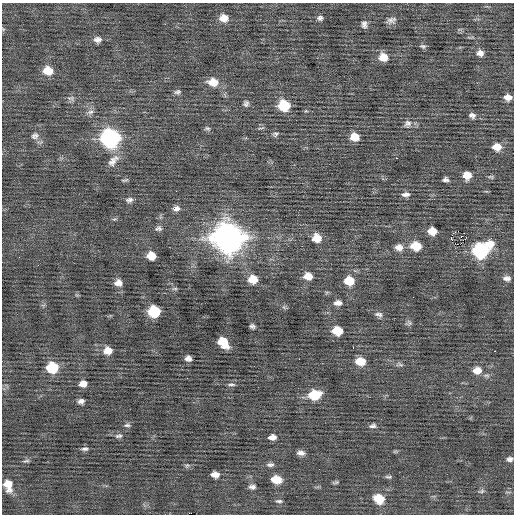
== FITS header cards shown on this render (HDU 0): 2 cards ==
NAXIS1  =                  512 / Axis length
NAXIS2  =                  512 / Axis length

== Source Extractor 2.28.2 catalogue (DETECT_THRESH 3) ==
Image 512 x 512 px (HDU 0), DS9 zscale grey, 1 PNG px = 1 image px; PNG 516 x 516 px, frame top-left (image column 1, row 512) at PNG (2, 3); no overlay
Background 0.0484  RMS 0.78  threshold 2.33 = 3 sigma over >= 5 px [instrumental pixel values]
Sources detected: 97; all 97 listed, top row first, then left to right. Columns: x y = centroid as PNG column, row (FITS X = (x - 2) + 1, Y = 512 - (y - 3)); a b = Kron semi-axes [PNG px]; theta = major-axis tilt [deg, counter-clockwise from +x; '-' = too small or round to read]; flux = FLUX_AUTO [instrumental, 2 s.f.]
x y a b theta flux
224 18 10 8 -9 540
320 18 7 7 - 150
391 20 14 8 16 250
364 24 9 6 -89 200
97 40 9 8 - 260
423 46 9 6 -14 120
480 53 8 7 - 280
383 57 10 9 - 670
48 71 10 9 - 770
213 82 13 10 -9 750
177 92 9 6 11 140
508 97 8 6 -3 320
71 98 12 6 -10 190
246 103 8 8 - 170
284 106 9 8 - 2200
306 111 6 3 -16 55
90 112 10 6 21 200
472 115 8 7 - 190
407 124 12 10 61 290
207 128 8 5 -8 110
261 128 10 2 13 66
275 134 9 6 31 130
35 136 11 9 25 270
354 137 9 8 - 700
110 138 10 10 - 15000
497 147 9 7 -1 630
396 158 2 2 - 200
113 161 20 10 48 510
467 175 8 7 - 600
491 177 8 5 -17 88
125 180 10 3 13 85
445 180 7 5 -4 150
176 191 2 2 - 78
406 194 10 6 3 230
129 200 10 7 8 190
176 208 9 7 17 240
114 219 8 4 14 81
158 228 10 7 17 170
432 231 8 6 -4 670
458 231 2 2 - 150
228 238 13 12 - 70000
317 238 9 9 - 720
451 238 4 3 - 1200
489 244 11 8 6 710
416 246 10 8 -7 1200
399 247 10 9 - 360
480 250 10 8 -8 7700
151 256 8 7 - 690
38 265 3 2 - 62
308 276 9 8 - 560
507 278 10 7 -1 230
253 279 9 8 - 830
349 281 10 8 -9 1000
118 283 9 8 - 350
175 289 9 4 0 88
327 292 6 4 19 68
338 303 10 7 2 280
284 307 7 4 -45 98
154 311 9 8 - 2500
379 314 11 6 -14 190
409 323 9 6 13 130
252 326 5 4 - 140
337 331 9 7 -7 1100
223 342 11 7 -47 1200
353 348 3 2 - 160
108 351 9 8 - 560
495 351 2 2 - 480
188 358 6 5 - 230
360 361 10 7 -8 910
400 364 11 5 -12 150
52 368 9 9 - 2100
477 370 11 8 3 530
486 375 9 6 -6 150
83 384 8 7 - 390
231 384 10 4 -1 110
314 395 10 8 9 1800
81 401 7 6 - 190
127 425 8 5 5 120
373 426 9 6 7 160
119 436 11 6 11 160
272 437 8 6 2 290
85 449 9 5 1 150
395 451 8 4 8 70
301 453 9 6 -5 240
510 459 7 6 - 170
26 461 10 4 13 100
187 465 8 4 1 98
270 465 10 6 3 170
215 474 7 5 -5 390
389 477 9 4 -4 100
276 479 9 7 -8 860
336 482 8 4 10 88
8 485 14 9 -77 700
252 487 8 5 -2 180
481 491 10 5 17 120
379 499 10 8 -22 1200
279 501 9 4 -3 120